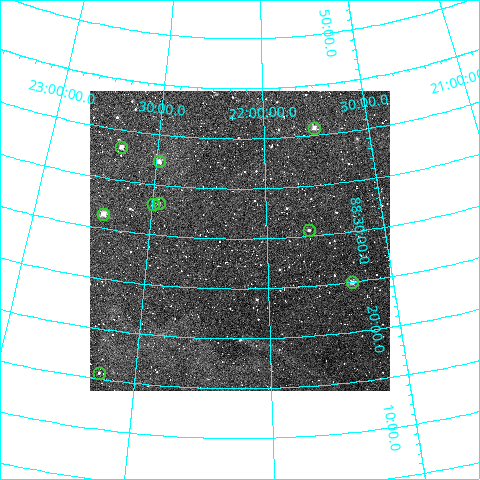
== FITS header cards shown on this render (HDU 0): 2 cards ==
NAXIS1  =                  300
NAXIS2  =                  300

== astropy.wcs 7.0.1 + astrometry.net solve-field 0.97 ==
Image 300 x 300 px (HDU 0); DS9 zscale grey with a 90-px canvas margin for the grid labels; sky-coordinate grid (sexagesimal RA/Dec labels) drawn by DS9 from the SOLVED WCS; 9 Tycho-2 reference stars matched to detected sources circled (green)
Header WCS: RA---TAN/DEC--TAN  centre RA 22:06:56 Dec +88:30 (331.73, +88.50 deg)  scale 6 arcsec/px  FOV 30.0' x 30.0'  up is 0 deg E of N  parity normal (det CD < 0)
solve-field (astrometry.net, Tycho-2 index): VERIFIED the header's WCS against the Tycho-2 star catalogue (verified at 2 index scales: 7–9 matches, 0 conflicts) and refined it, rather than solving blind
Solved WCS: RA---TAN-SIP/DEC--TAN-SIP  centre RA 22:06:59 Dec +88:30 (331.74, +88.50 deg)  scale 6 arcsec/px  FOV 30.0' x 30.0'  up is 0 deg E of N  parity normal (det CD < 0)
The solver's refit moves the header's centre by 1.2 arcsec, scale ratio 0.9995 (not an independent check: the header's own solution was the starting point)
Tycho-2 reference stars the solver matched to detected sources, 9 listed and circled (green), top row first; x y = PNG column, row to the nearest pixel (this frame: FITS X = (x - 90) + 1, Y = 300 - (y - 91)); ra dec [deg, ICRS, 3 dp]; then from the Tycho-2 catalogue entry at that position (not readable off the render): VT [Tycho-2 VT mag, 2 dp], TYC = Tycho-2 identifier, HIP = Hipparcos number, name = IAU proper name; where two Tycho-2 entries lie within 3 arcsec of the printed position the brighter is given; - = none
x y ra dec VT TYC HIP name
314 128 326.354 +88.679 10.84 4661-107-1 - -
121 147 340.061 +88.638 10.60 4662-43-1 - -
159 161 337.366 +88.622 10.81 4662-146-1 - -
159 203 337.091 +88.553 11.23 4662-160-1 - -
153 204 337.460 +88.550 11.35 4662-15-1 - -
103 214 340.597 +88.524 10.49 4662-158-1 - -
309 230 327.309 +88.510 11.24 4661-51-1 - -
352 282 324.959 +88.416 10.59 4661-129-1 - -
99 373 339.483 +88.260 12.04 4662-117-1 - -